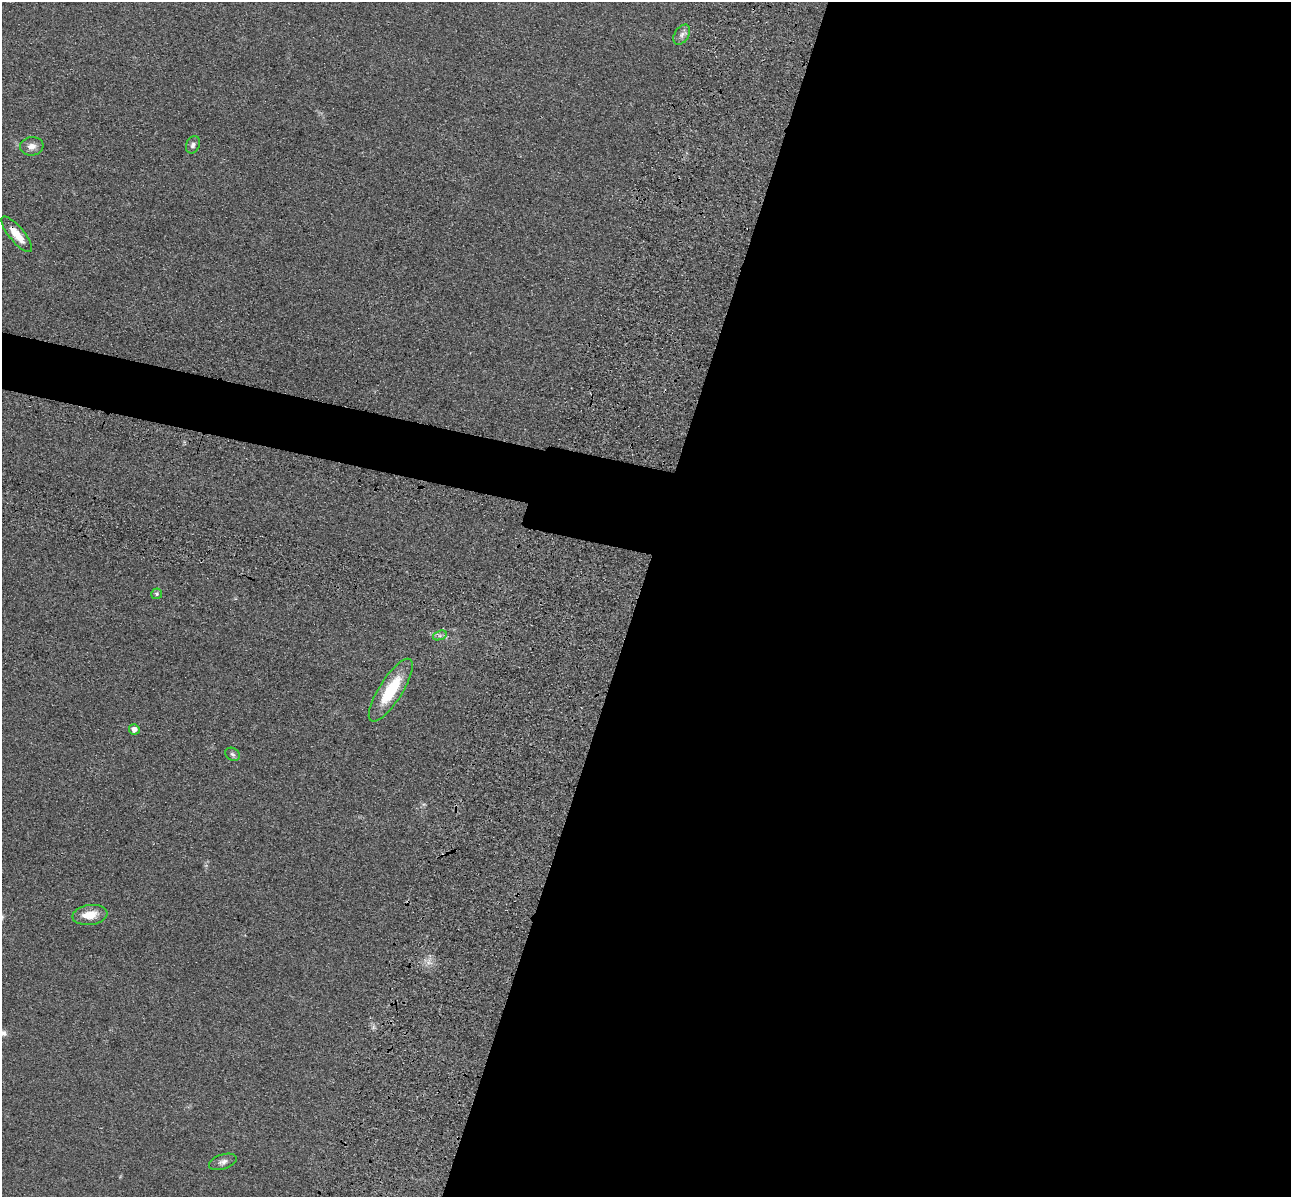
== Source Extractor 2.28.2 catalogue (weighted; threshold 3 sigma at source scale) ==
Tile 12 of 4 x 4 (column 4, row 3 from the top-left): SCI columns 4040-5328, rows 1591-2785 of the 5350 x 5365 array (HDU 1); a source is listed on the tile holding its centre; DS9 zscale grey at full resolution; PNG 1293 x 1199 px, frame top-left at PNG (2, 2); each listed source drawn as its Kron ellipse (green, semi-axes under 4 px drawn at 4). Shown black and unused: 54% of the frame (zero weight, under 3 of 4 exposures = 9% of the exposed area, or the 3 px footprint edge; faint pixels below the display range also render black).
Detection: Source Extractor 2.28.2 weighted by HDU 2 'WHT'; one run over the whole footprint, this tile lists its part. Background 0.0477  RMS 0.0085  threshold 0.0383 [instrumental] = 3 sigma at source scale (4.5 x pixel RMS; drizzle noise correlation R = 1.50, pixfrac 1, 0.05/0.05 arcsec/px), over >= 5 px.
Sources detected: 11; all 11 listed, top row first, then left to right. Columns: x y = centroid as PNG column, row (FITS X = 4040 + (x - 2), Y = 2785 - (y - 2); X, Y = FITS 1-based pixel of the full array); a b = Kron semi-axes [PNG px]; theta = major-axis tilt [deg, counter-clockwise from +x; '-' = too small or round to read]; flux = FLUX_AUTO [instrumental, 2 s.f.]
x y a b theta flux
682 35 11 7 59 3.8
193 145 9 6 65 2.7
32 146 12 9 9 6
17 234 22 7 -50 15
157 594 5 5 - 1.7
440 635 7 4 18 2.1
391 690 36 11 57 38
134 729 5 5 - 5.2
232 754 8 6 -32 2
90 915 17 10 7 14
223 1162 14 7 17 4
Overlapping masked pixels (flux is a lower limit): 1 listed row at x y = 17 234